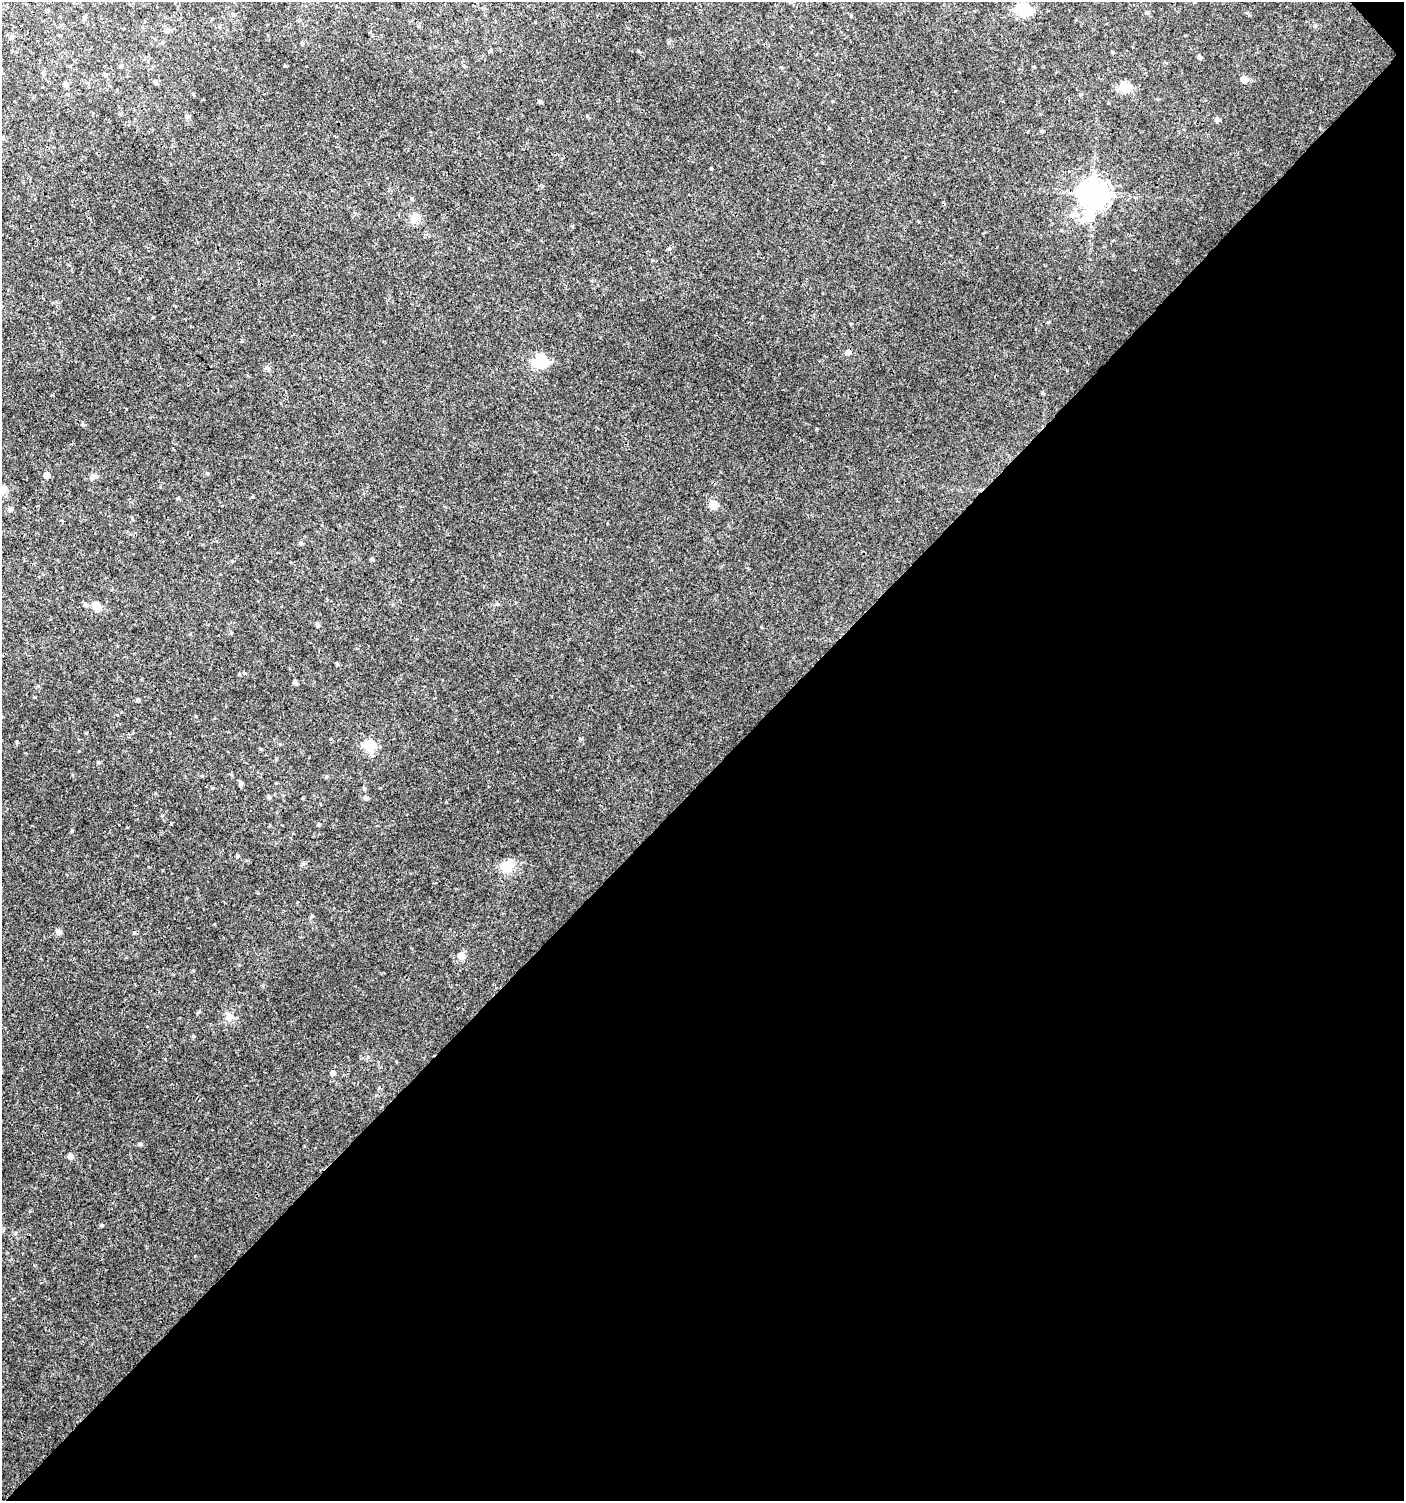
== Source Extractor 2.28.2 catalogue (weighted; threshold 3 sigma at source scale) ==
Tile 12 of 4 x 4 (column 4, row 3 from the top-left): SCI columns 4413-5814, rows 1531-3029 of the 6060 x 6084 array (HDU 1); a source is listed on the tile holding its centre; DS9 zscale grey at full resolution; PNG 1406 x 1503 px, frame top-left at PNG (2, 2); no overlay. Shown black and unused: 48% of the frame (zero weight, under 3 of 4 exposures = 4% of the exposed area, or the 3 px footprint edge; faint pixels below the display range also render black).
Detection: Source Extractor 2.28.2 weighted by HDU 2 'WHT'; one run over the whole footprint, this tile lists its part. Background 0.00434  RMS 0.0022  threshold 0.00968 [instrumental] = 3 sigma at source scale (4.5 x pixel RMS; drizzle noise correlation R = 1.50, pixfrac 1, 0.0396/0.0396 arcsec/px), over >= 5 px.
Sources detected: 67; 1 inside a brighter object's white glare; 1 cosmic-ray / hot-pixel residue — not listed; the other 65 listed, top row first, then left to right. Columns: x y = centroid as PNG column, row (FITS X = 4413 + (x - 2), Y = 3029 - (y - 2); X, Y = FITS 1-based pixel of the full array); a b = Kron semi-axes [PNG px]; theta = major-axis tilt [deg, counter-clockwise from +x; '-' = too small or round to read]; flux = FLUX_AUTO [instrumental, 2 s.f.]
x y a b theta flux
1023 10 7 6 - 29
48 11 5 3 - 0.22
1146 13 5 5 - 0.28
233 14 6 4 0 0.28
167 30 9 6 8 0.73
11 38 6 5 - 0.36
1112 52 4 3 - 0.2
1199 57 4 4 - 0.52
121 66 5 3 - 0.22
285 66 5 3 - 0.16
464 66 6 3 -45 0.25
106 75 6 4 -27 0.33
1244 79 5 5 - 3
155 82 5 4 - 0.36
66 85 5 4 - 1.1
1123 87 6 5 - 12
193 94 5 3 - 0.17
1081 94 5 4 - 0.22
540 102 4 3 - 0.47
1217 119 6 5 - 0.56
1042 131 4 3 - 0.27
711 169 4 3 - 0.17
1093 194 10 9 - 280
415 218 13 11 70 1.6
1082 221 9 8 - 1.2
848 352 6 5 - 1
540 361 6 6 - 26
207 473 5 3 - 0.22
46 475 5 5 - 2.4
93 476 9 7 0 0.73
2 490 12 11 - 1.9
713 504 10 10 - 1.6
10 510 6 6 - 0.51
301 543 5 4 - 0.31
371 559 5 3 - 0.28
85 605 6 5 - 0.39
96 606 10 8 -59 1.9
317 625 5 4 - 0.41
231 633 4 3 - 0.2
337 664 4 4 - 0.26
244 673 4 4 - 0.22
296 683 6 3 -67 0.47
138 700 4 4 - 0.33
86 733 3 3 - 0.17
369 746 6 5 - 15
98 762 4 4 - 0.25
241 784 7 4 83 0.45
364 788 5 4 - 0.27
269 797 5 4 - 0.33
366 798 6 5 - 0.46
318 825 4 4 - 0.32
72 831 4 3 - 0.28
237 856 4 4 - 0.3
507 867 19 11 80 2.4
311 916 5 3 - 0.26
59 932 7 7 - 0.65
134 933 4 4 - 0.28
461 956 5 5 - 4
193 970 5 3 - 0.19
229 1017 10 7 -53 1
193 1036 4 4 - 0.22
332 1073 5 5 - 1.1
70 1156 5 4 - 1.5
102 1225 4 4 - 0.22
15 1234 6 4 1 0.27
Overlapping masked pixels (flux is a lower limit): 1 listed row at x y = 1093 194
Isophote crosses this tile's border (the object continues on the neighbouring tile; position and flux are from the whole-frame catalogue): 1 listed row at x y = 2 490
Unlisted compact peaks at least as high as the median listed source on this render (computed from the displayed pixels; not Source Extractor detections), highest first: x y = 140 1144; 171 824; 162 815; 446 802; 195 1256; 816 429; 83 425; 638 51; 1315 26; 1048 322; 580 739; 330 739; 326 777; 303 798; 258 893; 132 518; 212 788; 35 697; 268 368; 368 1057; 30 1211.